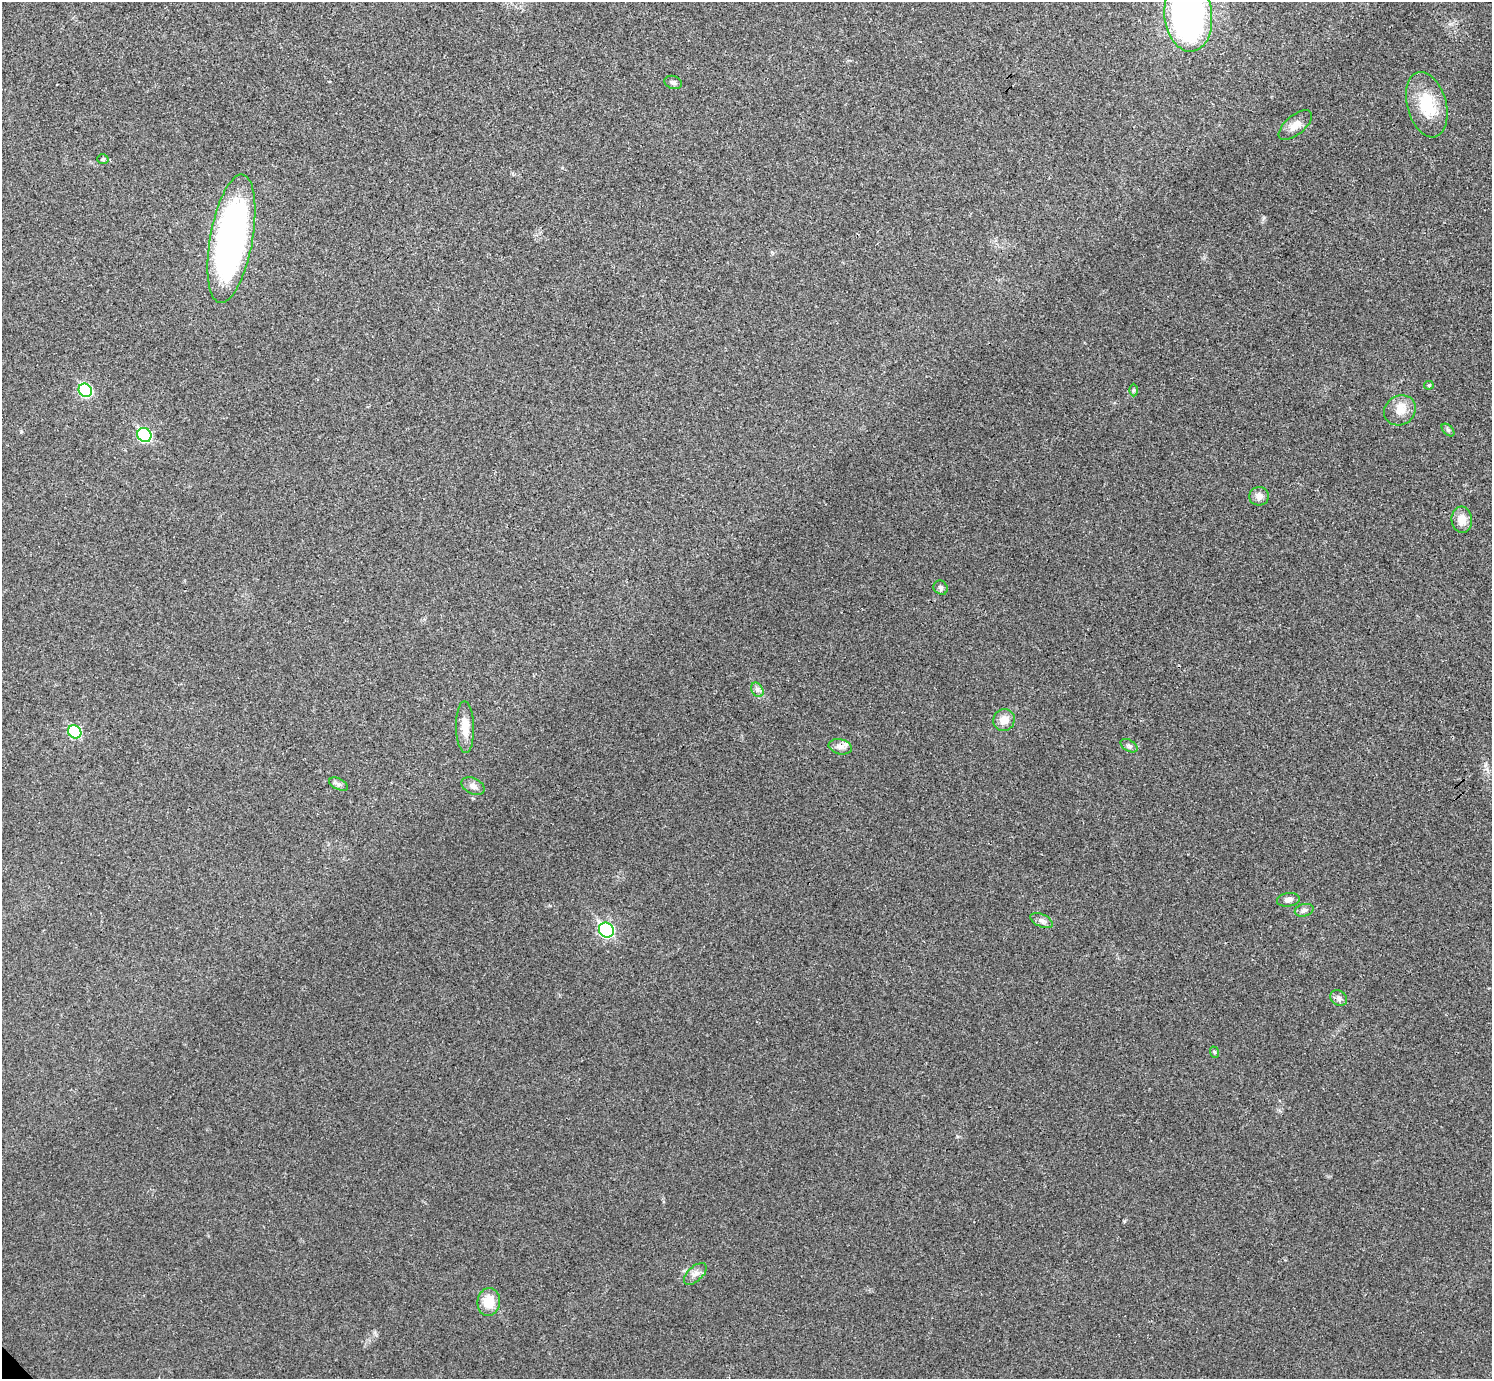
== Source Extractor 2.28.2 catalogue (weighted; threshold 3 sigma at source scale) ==
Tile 10 of 4 x 4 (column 2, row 3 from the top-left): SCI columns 1502-2991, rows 1543-2919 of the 5983 x 5981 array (HDU 1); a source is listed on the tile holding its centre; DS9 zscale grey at full resolution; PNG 1494 x 1381 px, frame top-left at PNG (2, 2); each listed source drawn as its Kron ellipse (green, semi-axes under 4 px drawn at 4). Shown black and unused: <1% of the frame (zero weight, under 3 of 4 exposures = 1% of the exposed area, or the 3 px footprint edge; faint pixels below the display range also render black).
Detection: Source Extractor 2.28.2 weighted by HDU 2 'WHT'; one run over the whole footprint, this tile lists its part. Background 0.029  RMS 0.0049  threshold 0.022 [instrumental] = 3 sigma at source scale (4.5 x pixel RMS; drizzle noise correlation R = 1.50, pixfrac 1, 0.05/0.05 arcsec/px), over >= 5 px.
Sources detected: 31; all 31 listed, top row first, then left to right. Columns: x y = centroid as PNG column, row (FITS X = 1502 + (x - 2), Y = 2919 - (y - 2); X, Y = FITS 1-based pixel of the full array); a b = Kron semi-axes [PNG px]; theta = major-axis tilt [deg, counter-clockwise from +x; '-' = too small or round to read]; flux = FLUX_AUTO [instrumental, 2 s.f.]
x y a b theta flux
1188 16 36 24 -83 150
673 82 9 6 -20 1.2
1427 105 33 19 -75 20
1295 125 20 9 40 4.8
103 159 5 4 - 0.75
231 239 65 21 80 160
1429 385 5 4 - 0.56
85 390 7 6 - 40
1133 390 6 4 89 0.8
1400 410 16 14 34 7.1
1448 430 7 4 -45 0.98
144 435 7 6 - 50
1259 496 10 9 - 2.9
1462 520 13 10 -84 5.6
941 588 7 6 - 1.2
757 690 8 5 -60 1.5
1004 720 11 10 - 5
465 727 26 9 -89 6.8
75 732 7 6 - 30
1129 746 9 5 -31 1.1
840 747 12 7 -13 2.6
338 784 10 5 -26 1.5
473 786 12 8 -26 2.4
1288 900 11 7 8 2.2
1304 910 9 6 15 1.7
1042 921 12 6 -24 1.9
606 930 8 7 - 82
1339 998 9 7 -38 1.7
1214 1052 6 3 -71 0.52
695 1274 14 7 43 2.8
489 1302 14 11 83 9.9
Isophote crosses this tile's border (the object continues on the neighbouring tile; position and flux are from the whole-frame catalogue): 1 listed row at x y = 1188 16
Unlisted compact peaks at least as high as the median listed source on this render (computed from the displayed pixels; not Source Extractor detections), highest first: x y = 1124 1221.